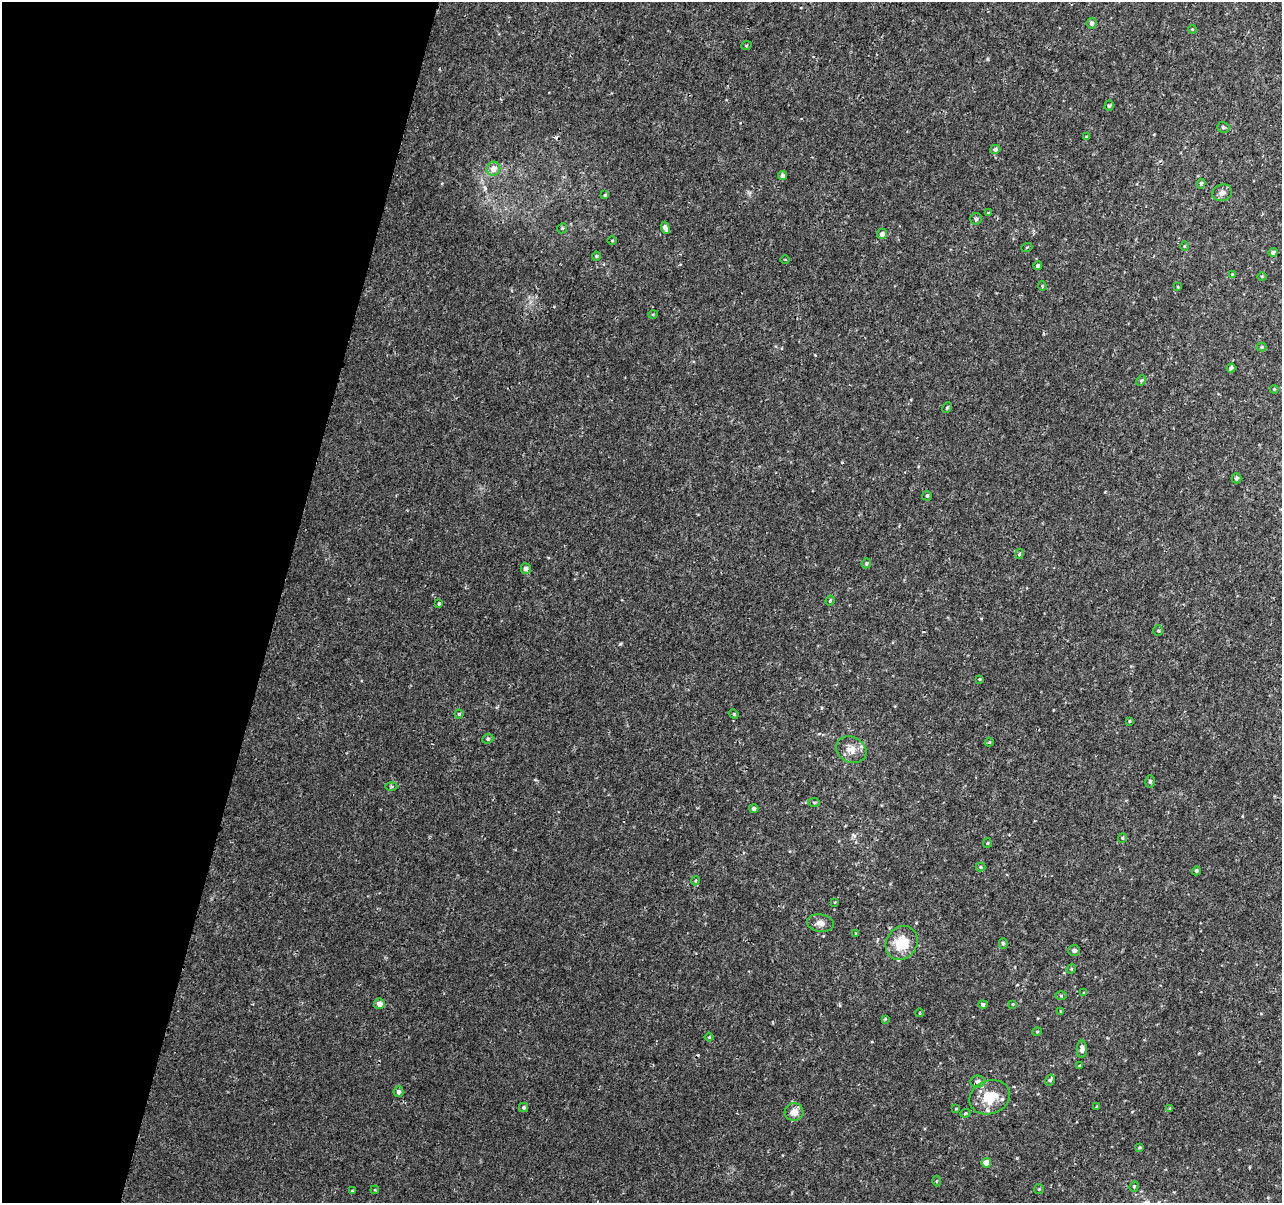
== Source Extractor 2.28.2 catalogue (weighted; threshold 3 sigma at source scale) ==
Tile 9 of 4 x 4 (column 1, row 3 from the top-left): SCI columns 23-1302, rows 1533-2733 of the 5158 x 5405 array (HDU 1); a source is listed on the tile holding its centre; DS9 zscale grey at full resolution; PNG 1284 x 1205 px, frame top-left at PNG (2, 2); each listed source drawn as its Kron ellipse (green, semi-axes under 4 px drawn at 4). Shown black and unused: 22% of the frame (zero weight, under 2 of 3 exposures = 3% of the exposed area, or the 3 px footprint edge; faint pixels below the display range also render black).
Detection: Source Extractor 2.28.2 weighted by HDU 2 'WHT'; one run over the whole footprint, this tile lists its part. Background 0.00219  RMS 0.0029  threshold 0.013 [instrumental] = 3 sigma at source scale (4.5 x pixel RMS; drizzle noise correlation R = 1.50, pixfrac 1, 0.0396/0.0396 arcsec/px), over >= 5 px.
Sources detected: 98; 3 cosmic-ray / hot-pixel residue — neither listed nor drawn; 1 inside a brighter listed object's ellipse — not listed separately; the other 94 listed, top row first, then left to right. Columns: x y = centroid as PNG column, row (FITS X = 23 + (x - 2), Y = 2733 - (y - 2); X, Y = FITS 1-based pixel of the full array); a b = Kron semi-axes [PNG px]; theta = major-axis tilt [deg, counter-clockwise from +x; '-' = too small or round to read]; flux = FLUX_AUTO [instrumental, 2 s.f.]
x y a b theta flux
1092 23 5 5 - 0.96
1192 29 4 3 - 0.24
746 46 5 3 - 0.25
1109 106 5 4 - 0.48
1223 127 6 5 - 0.52
1086 137 4 3 - 0.24
995 149 5 4 - 0.72
493 169 7 6 - 2.1
783 175 4 4 - 1.2
1201 184 5 4 - 0.54
1222 193 10 8 20 1.2
605 195 4 3 - 0.36
988 213 4 4 - 0.27
976 219 6 5 - 0.56
562 228 5 4 - 0.34
665 228 6 4 -70 1.7
882 234 5 5 - 1.3
612 241 5 3 - 0.25
1184 246 5 3 - 0.27
1027 247 5 3 - 0.24
1273 252 4 4 - 0.98
596 256 4 4 - 0.33
785 260 5 3 - 0.23
1038 266 4 4 - 0.62
1232 274 4 4 - 0.25
1262 277 5 3 - 0.25
1042 286 4 4 - 0.28
1178 287 4 2 - 0.21
653 314 5 3 - 0.25
1262 347 5 4 - 0.35
1231 368 4 3 - 1.5
1141 381 5 4 - 0.42
1274 389 4 4 - 0.3
947 408 5 4 - 0.4
1236 478 5 5 - 0.52
927 496 5 4 - 0.4
1019 554 5 4 - 0.67
866 563 5 4 - 0.57
526 569 5 5 - 1.2
830 600 5 3 - 0.31
439 604 4 3 - 0.39
1158 631 5 5 - 0.42
980 679 4 3 - 0.27
459 714 4 4 - 0.35
734 714 5 4 - 0.33
1129 721 3 3 - 0.27
488 739 6 4 23 0.44
989 742 4 4 - 0.24
851 750 16 12 -27 3
1150 781 6 4 -88 0.5
391 786 6 4 1 0.4
814 803 6 4 -2 0.4
754 808 4 4 - 0.76
1122 838 5 4 - 0.32
987 843 5 4 - 0.33
980 867 5 4 - 0.37
1196 871 5 4 - 0.44
695 881 5 3 - 0.28
835 902 4 2 - 0.17
820 923 13 8 -8 1.7
856 933 4 3 - 0.28
902 943 18 15 56 7.9
1003 943 5 4 - 0.47
1074 950 6 5 - 0.64
1071 969 5 4 - 0.28
1084 993 4 4 - 0.25
1061 996 5 4 - 0.32
379 1004 5 5 - 2
983 1004 4 4 - 0.6
1013 1004 4 3 - 0.23
1061 1012 4 4 - 0.31
920 1013 4 3 - 0.18
885 1019 4 3 - 0.25
1037 1032 5 4 - 0.33
709 1037 4 4 - 0.3
1082 1049 8 5 89 1.4
1079 1066 3 3 - 0.37
1050 1080 6 5 - 0.66
977 1081 7 6 - 1.1
398 1092 5 5 - 0.83
990 1097 21 16 20 7.9
523 1107 4 4 - 0.51
1097 1107 3 3 - 0.35
1170 1108 3 3 - 0.22
956 1109 4 2 - 0.2
794 1112 9 9 - 2.4
965 1113 5 4 - 0.36
1139 1147 3 2 - 0.29
986 1163 5 4 - 4.1
937 1181 5 3 - 0.26
1134 1186 5 4 - 0.35
1039 1189 5 5 - 0.38
375 1190 4 3 - 0.24
353 1191 4 3 - 0.51
Unlisted compact peaks at least as high as the median listed source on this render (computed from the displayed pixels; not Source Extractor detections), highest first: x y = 620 644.